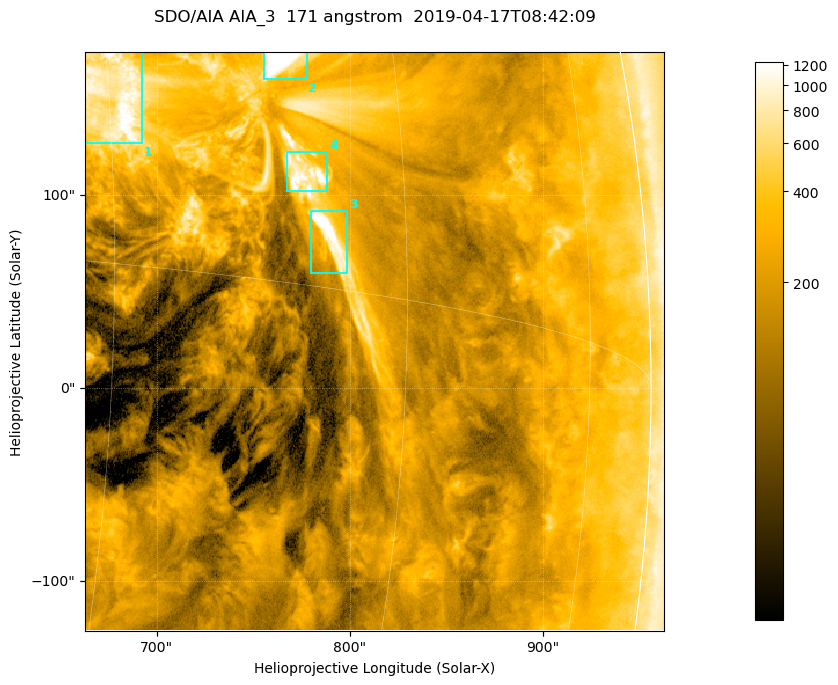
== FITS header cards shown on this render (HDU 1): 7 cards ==
TELESCOP= 'SDO/AIA '           / For AIA: SDO/AIA
INSTRUME= 'AIA_3   '           / For AIA: AIA_ATA1, AIA_ATA2, AIA_ATA3 or AIA_AT
WAVELNTH=                  171 / [angstrom] Wavelength
WAVEUNIT= 'angstrom'           / Wavelength unit: angstrom
DATE-OBS= '2019-04-17T08:42:09.350' / [ISO] Date when observation started; ISO 8
CTYPE1  = 'HPLN-TAN'           / CTYPE1; Typically HPLN
CTYPE2  = 'HPLT-TAN'           / CTYPE2; Typically HPLT

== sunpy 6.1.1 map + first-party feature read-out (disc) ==
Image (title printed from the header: SDO/AIA AIA_3  171 angstrom  2019-04-17T08:42:09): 500 x 500 px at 0.599 arcsec/px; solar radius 956 arcsec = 1595 px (partial field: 3.0% of the solar disc is inside the frame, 96% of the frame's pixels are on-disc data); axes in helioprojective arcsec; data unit not stated in the header (colour bar unlabelled)
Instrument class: DISC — disc imager (sunpy class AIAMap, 171 A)
Bright regions (active regions / flare kernels): reference = the on-disc median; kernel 5 px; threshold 5 sigma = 580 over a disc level ~194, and >= 1.15x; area >= 250 px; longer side >= 6 px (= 3.6 arcsec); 4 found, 4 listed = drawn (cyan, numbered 1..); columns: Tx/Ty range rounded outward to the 2 arcsec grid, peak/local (2 s.f.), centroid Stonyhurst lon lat
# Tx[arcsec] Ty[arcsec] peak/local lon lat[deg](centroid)
1 662..694 126..174 8.9 +45 +5
2 754..778 160..174 14 +53 +7
3 780..800 58..92 10 +56 +2
4 766..790 102..122 7.8 +54 +3
Off-limb structures (1.02-1.3 R_sun): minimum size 125 px: none found